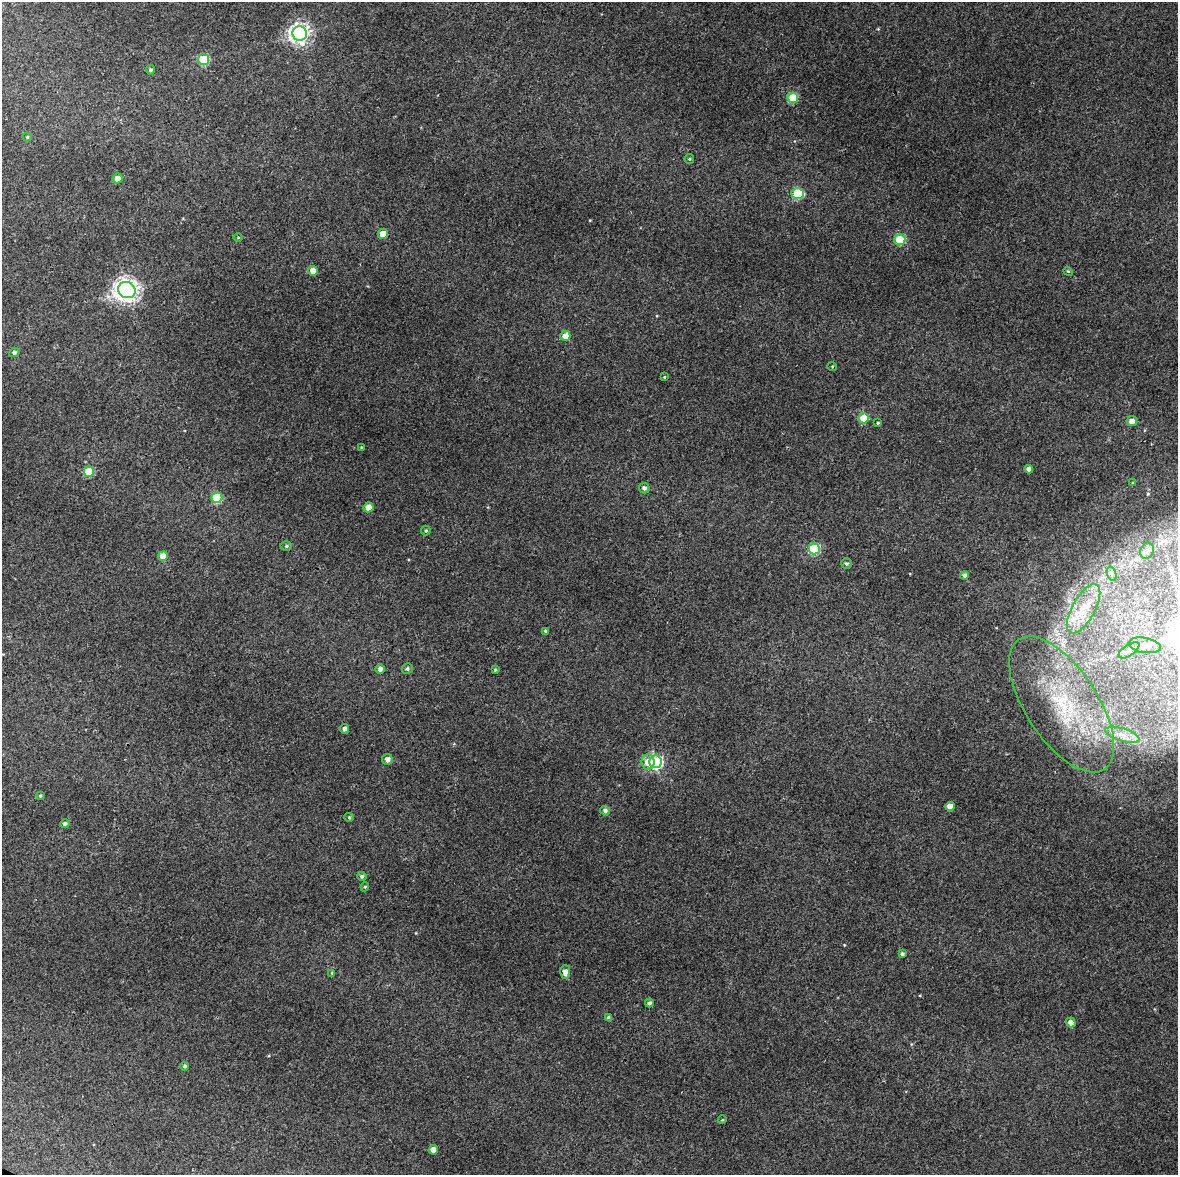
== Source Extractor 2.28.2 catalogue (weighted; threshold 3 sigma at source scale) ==
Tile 6 of 4 x 3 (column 2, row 2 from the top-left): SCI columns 1180-2355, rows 1430-2602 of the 4707 x 4001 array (HDU 1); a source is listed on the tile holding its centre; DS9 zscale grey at full resolution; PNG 1180 x 1177 px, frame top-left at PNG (2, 2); each listed source drawn as its Kron ellipse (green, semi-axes under 4 px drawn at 4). Shown black and unused: <1% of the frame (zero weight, under 3 of 4 exposures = <1% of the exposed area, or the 3 px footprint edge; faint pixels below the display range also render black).
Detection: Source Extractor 2.28.2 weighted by HDU 2 'WHT'; one run over the whole footprint, this tile lists its part. Background 0.0298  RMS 0.0061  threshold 0.0274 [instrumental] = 3 sigma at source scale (4.5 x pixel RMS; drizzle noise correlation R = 1.50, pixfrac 1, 0.0396/0.0396 arcsec/px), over >= 5 px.
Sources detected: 66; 1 inside a brighter listed object's ellipse — not listed separately; the other 65 listed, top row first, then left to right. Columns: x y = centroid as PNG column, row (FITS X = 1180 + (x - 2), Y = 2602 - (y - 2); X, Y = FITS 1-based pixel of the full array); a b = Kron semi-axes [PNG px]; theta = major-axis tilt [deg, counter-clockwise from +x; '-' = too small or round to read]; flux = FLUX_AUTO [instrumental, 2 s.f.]
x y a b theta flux
300 33 7 7 - 310
204 59 5 5 - 30
151 70 5 4 - 1.2
793 98 5 5 - 23
27 137 4 4 - 0.79
689 159 5 5 - 0.71
118 178 5 4 - 5.6
798 193 6 5 - 31
383 234 5 5 - 12
238 237 5 3 - 0.59
900 239 5 5 - 28
313 271 5 4 - 5.8
1068 271 5 4 - 0.71
127 290 9 8 - 450
565 336 5 5 - 5.2
14 352 5 4 - 1.6
832 366 5 3 - 0.52
664 377 3 3 - 0.5
864 418 5 5 - 16
1132 421 5 5 - 4.3
878 423 4 3 - 0.68
361 447 4 3 - 0.54
1029 469 4 4 - 2.2
89 472 5 5 - 23
1133 482 4 2 - 0.4
644 488 5 5 - 1.8
217 497 5 5 - 32
368 507 5 5 - 8
426 531 5 5 - 0.94
286 546 6 5 - 0.97
814 549 5 5 - 41
1147 551 8 6 69 2.8
163 556 5 4 - 7.2
846 563 5 5 - 1.2
1112 574 7 4 -71 2
964 575 4 4 - 1.6
1084 609 27 11 61 15
546 631 4 4 - 1.3
1145 645 16 7 -9 4.7
1129 650 12 5 34 2.7
380 669 4 4 - 2.2
407 669 6 5 - 1.1
495 670 3 3 - 0.89
1062 704 78 36 -57 86
345 729 5 4 - 1.8
1122 735 18 6 -17 6.9
387 759 5 5 - 2.7
648 762 8 6 -84 5.4
656 762 6 6 - 100
40 796 4 3 - 0.78
950 806 5 4 - 5.6
605 811 5 4 - 1.8
349 817 4 4 - 0.67
65 824 5 4 - 1.5
362 876 4 4 - 1.3
365 887 5 4 - 0.72
902 954 4 3 - 1.1
565 972 7 5 87 3.9
332 973 4 4 - 0.72
649 1003 4 4 - 1.6
609 1018 4 4 - 2
1071 1022 5 4 - 3.7
185 1066 4 4 - 1.2
722 1120 4 2 - 0.45
433 1150 5 4 - 6.8